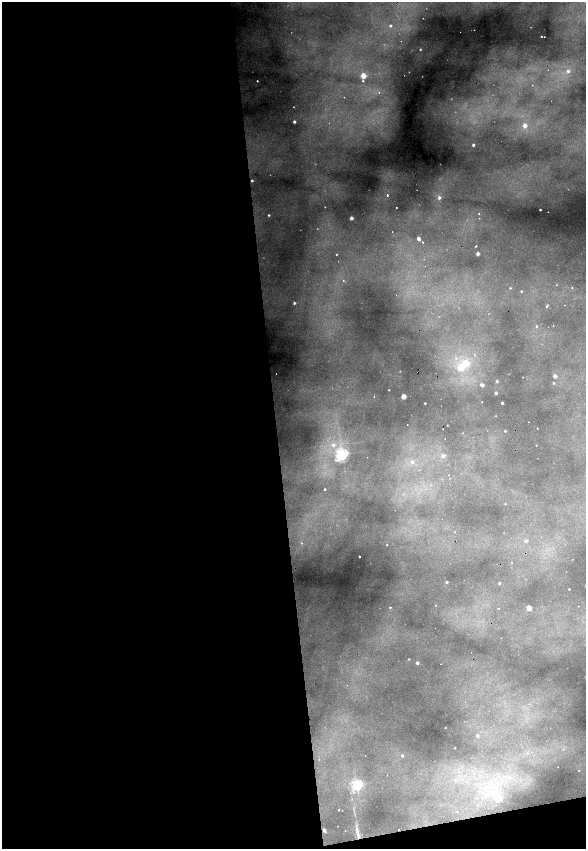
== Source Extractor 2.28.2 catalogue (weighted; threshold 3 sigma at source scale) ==
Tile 13 of 4 x 4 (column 1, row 4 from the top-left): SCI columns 329-1496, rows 1-1693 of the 5212 x 6773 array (HDU 1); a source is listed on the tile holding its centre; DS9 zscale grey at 2 x 2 block average (1 PNG px = mean of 2 x 2 image px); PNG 588 x 851 px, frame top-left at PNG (2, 2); no overlay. Shown black and unused: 49% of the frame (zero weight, under 2 of 4 exposures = <1% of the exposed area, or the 3 px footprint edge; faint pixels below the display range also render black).
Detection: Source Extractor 2.28.2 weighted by HDU 2 'WHT'; one run over the whole footprint, this tile lists its part. Background 0.48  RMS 0.025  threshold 0.111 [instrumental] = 3 sigma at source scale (4.5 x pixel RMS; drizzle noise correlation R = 1.50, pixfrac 1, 0.05/0.05 arcsec/px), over >= 5 px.
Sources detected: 125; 4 too faint to see at this stretch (2 x 2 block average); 9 cosmic-ray / hot-pixel residue — not listed; the other 112 listed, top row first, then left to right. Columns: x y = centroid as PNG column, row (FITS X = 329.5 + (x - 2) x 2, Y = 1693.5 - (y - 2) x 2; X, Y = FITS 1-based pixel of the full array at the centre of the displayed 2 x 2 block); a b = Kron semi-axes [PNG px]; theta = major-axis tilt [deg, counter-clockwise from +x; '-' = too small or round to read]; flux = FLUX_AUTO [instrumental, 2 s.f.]
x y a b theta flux
390 26 3 2 - 14
460 32 2 2 - 2
541 36 2 2 - 3.8
401 41 2 2 - 8.9
420 49 3 3 - 6
568 71 4 4 - 26
363 76 3 3 - 190
257 81 2 2 - 6.5
363 81 2 2 - 5.2
532 85 2 2 - 1.9
379 92 2 2 - 5.2
344 97 2 2 - 4
293 107 2 2 - 2.7
294 122 2 2 - 21
525 125 3 2 - 66
473 145 2 2 - 21
252 181 2 2 - 7.9
417 190 2 2 - 6.3
387 195 2 2 - 23
439 198 3 3 - 27
325 207 2 2 - 2.8
396 207 2 2 - 3.5
540 210 2 2 - 9.1
548 212 2 2 - 2.5
479 214 2 2 - 5.5
269 215 2 2 - 8.1
351 218 2 2 - 57
392 232 2 2 - 3
418 238 3 2 - 46
423 242 2 2 - 4.6
476 246 3 2 - 4.5
336 254 2 2 - 4.7
478 254 2 2 - 60
424 259 2 2 - 5.7
343 281 3 3 - 5.3
556 285 3 2 - 2.6
510 288 2 2 - 5.4
572 288 2 2 - 2.4
521 291 2 2 - 7.6
294 303 2 2 - 11
564 305 2 2 - 2.5
547 306 3 2 - 9.4
536 326 2 2 - 9.5
553 326 2 2 - 1.8
474 355 4 3 - 9.3
456 358 4 4 - 14
466 363 3 3 - 270
460 367 3 3 - 220
400 371 2 2 - 2.6
555 376 2 2 - 59
497 381 2 2 - 22
553 383 2 2 - 12
482 385 4 2 - 42
389 390 2 2 - 3
496 393 2 2 - 21
374 396 2 2 - 3.9
403 396 2 2 - 130
482 402 2 2 - 3.7
425 403 2 2 - 7.2
502 403 2 2 - 21
528 422 2 2 - 2
447 425 2 2 - 4.5
537 428 2 2 - 5.6
443 429 2 2 - 11
505 431 2 2 - 9
462 433 2 2 - 2.6
333 445 4 4 - 28
536 445 2 2 - 2.6
342 454 4 4 - 1400
443 456 3 3 - 33
412 462 4 4 - 22
449 474 2 2 - 2
325 489 2 2 - 8.2
505 504 2 2 - 4.1
453 507 2 2 - 4.7
455 532 3 2 - 3.9
504 533 2 2 - 1.5
526 541 3 3 - 20
301 543 2 2 - 5.1
387 545 2 2 - 3.8
359 556 2 2 - 4.7
572 560 2 2 - 2.7
511 562 2 2 - 3.1
446 582 2 2 - 15
499 583 2 2 - 18
569 589 2 2 - 7.4
578 606 2 2 - 3.1
390 607 3 2 - 7.3
499 608 2 2 - 3.5
529 608 2 2 - 130
409 659 2 2 - 3.7
417 663 2 2 - 24
441 664 2 2 - 2.1
585 677 2 2 - 2.2
445 728 2 2 - 2.8
477 736 2 2 - 17
455 748 2 2 - 2.1
365 756 2 2 - 1.8
402 756 3 3 - 16
319 759 2 2 - 8.2
558 767 2 2 - 4
579 770 2 2 - 2.4
455 780 4 4 - 14
357 785 3 3 - 1100
498 798 3 3 - 270
339 810 2 2 - 6.2
457 812 2 2 - 2.3
337 826 2 2 - 2.3
324 830 3 2 - 34
345 831 2 2 - 2.9
357 833 16 3 -79 51
362 834 2 2 - 3
Overlapping masked pixels (flux is a lower limit): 1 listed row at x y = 357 833
Isophote crosses this tile's border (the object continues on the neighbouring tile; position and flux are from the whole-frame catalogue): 1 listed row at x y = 585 677
Diffuse or blended objects may show on this block-average render without a row.